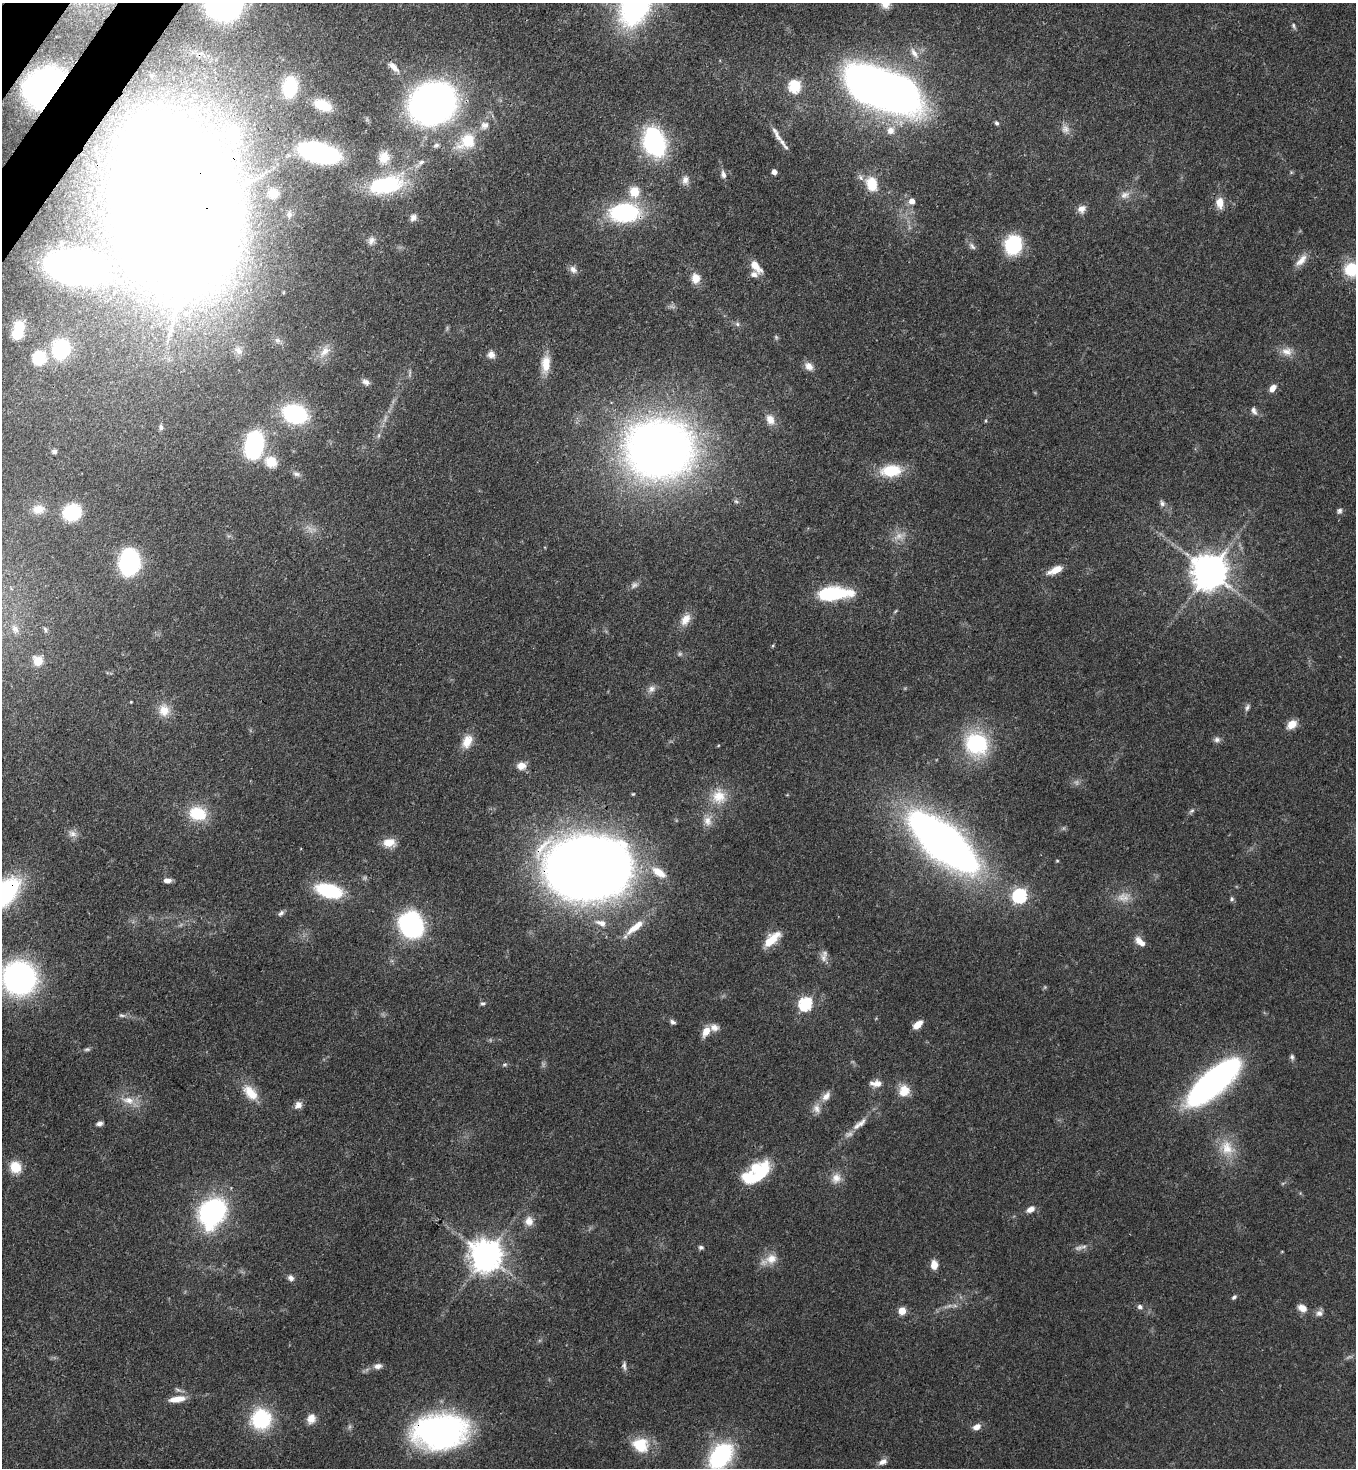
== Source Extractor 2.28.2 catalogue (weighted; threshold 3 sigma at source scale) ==
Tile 11 of 4 x 4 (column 3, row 3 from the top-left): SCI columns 2932-4285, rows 1524-2989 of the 6002 x 5979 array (HDU 1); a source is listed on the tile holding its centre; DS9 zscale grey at full resolution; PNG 1358 x 1470 px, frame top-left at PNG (2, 3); no overlay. Shown black and unused: <1% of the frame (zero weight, under 3 of 4 exposures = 7% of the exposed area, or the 3 px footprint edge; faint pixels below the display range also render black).
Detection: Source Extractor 2.28.2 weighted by HDU 2 'WHT'; one run over the whole footprint, this tile lists its part. Background 0.0889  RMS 0.0039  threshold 0.0176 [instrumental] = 3 sigma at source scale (4.5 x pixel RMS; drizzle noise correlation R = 1.50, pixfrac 1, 0.05/0.05 arcsec/px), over >= 5 px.
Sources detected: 177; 7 too faint to see at this stretch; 4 inside a brighter object's white glare — not listed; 6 inside a brighter listed object's ellipse — not listed separately; the other 160 listed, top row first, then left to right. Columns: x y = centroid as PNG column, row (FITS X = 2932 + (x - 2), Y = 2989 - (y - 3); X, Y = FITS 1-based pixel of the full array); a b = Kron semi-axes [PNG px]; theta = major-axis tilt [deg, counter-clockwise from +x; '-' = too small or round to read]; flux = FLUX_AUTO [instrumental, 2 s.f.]
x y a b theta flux
885 4 12 11 - 3.8
1294 26 9 5 -66 0.88
914 53 17 7 -59 3
393 67 17 7 -43 2.6
795 86 6 6 - 39
45 87 23 18 34 220
290 87 18 12 81 18
883 89 54 26 -22 420
433 103 29 24 30 260
322 105 18 11 -22 8.7
997 123 6 5 - 0.72
1065 129 12 10 -52 2.6
890 130 11 10 - 3.4
777 135 20 7 -62 3.2
467 141 25 18 38 14
654 142 25 18 -71 62
436 145 8 6 19 1.1
319 153 30 13 -15 95
384 157 18 15 79 6.5
421 162 9 6 36 1.5
774 172 4 4 - 2.3
723 174 9 6 -77 1.7
685 180 12 9 88 2.4
872 184 8 7 - 17
386 185 46 22 11 30
634 192 15 14 - 7
273 193 10 10 - 5.1
1125 195 14 9 24 2.9
912 201 6 5 - 3.3
1220 203 15 10 -85 4.3
1082 209 10 9 - 2.5
624 213 34 20 2 41
289 214 9 7 -71 1.4
413 217 10 8 49 1.7
178 219 95 76 82 1600
371 240 10 8 43 1.9
1013 245 13 11 76 38
972 246 12 6 -49 1.5
1301 260 20 9 48 3.8
756 266 18 9 -49 5
74 267 40 20 -10 180
573 269 12 8 -48 2
1352 270 15 14 - 15
695 278 12 10 -86 4.1
737 324 7 5 -23 0.97
17 334 13 12 - 7.8
776 337 7 5 -65 0.65
61 349 15 13 73 46
238 350 13 9 -53 2.9
324 351 18 10 45 4.2
1287 351 16 12 -12 4
491 355 10 9 - 2.4
39 358 11 10 - 23
546 364 23 11 85 7
809 366 12 9 -47 2.9
366 382 10 7 -27 1.7
1272 388 9 6 52 2.6
1254 411 11 6 -61 1.7
295 414 19 14 -15 50
770 419 13 9 -65 4.1
986 421 5 3 - 0.39
161 427 8 6 -75 1.1
254 445 19 12 80 63
659 449 41 35 7 460
54 451 5 5 - 1.1
271 462 17 14 -36 7.5
891 471 25 14 4 14
296 474 11 6 -14 1.4
1162 503 9 7 -65 1.3
38 509 15 11 7 4.3
1339 511 8 6 57 1.1
72 512 12 11 - 31
129 562 15 11 81 96
1055 570 18 7 25 5.1
1209 571 10 10 - 980
634 585 11 7 34 1.6
834 593 33 12 3 29
685 619 18 10 56 4.5
15 629 12 8 -56 2.2
45 629 9 4 -64 0.81
38 661 12 11 - 5.7
652 689 12 8 40 2.2
131 702 4 3 - 0.31
1247 707 10 5 69 1.1
164 710 17 15 -89 5.9
1292 724 12 9 40 4.3
1217 740 9 7 2 1.4
467 741 18 12 65 5.6
976 744 29 27 -41 32
521 766 12 10 2 3.5
719 796 22 19 -71 9.8
1191 811 9 4 27 0.89
198 813 24 18 -11 14
708 821 14 11 -82 3.7
72 834 12 8 -13 2.2
389 842 16 11 2 4.7
943 842 54 22 -40 330
1057 861 4 4 - 0.39
587 868 51 38 -2 740
659 872 21 10 -35 6.5
167 880 8 5 -3 2.4
329 891 24 12 -15 28
1020 896 6 6 - 80
1122 897 17 12 50 4.7
1232 899 6 6 - 0.78
281 913 8 5 44 1.1
601 923 15 7 -18 2.9
411 925 16 14 -61 82
635 927 29 8 39 7.6
772 939 22 9 44 8.3
1139 941 13 9 -76 2.8
824 958 13 8 -74 2.4
19 978 25 23 -52 120
483 1003 7 5 7 0.79
805 1004 6 6 - 55
121 1015 8 5 -7 0.91
673 1022 7 5 -32 1.1
917 1025 10 6 42 4.3
706 1031 12 7 60 4.6
87 1049 9 5 5 0.85
1292 1057 7 5 -81 0.95
505 1065 7 4 9 0.63
1213 1082 55 19 41 140
876 1083 16 8 -2 3
904 1091 12 11 - 6.8
250 1093 23 13 -47 7.7
826 1096 14 9 51 3.1
128 1100 18 10 -13 5.4
298 1105 9 8 - 2.2
817 1109 14 10 -64 2.8
100 1123 8 5 16 1.4
860 1124 28 8 39 4.8
1227 1148 25 18 -54 9.9
15 1167 13 12 - 7.5
758 1176 32 9 40 14
836 1178 15 13 60 3.9
1030 1209 10 7 27 2.6
212 1212 29 22 58 68
529 1221 13 11 -86 3.6
701 1247 6 5 - 0.91
1079 1248 12 7 17 1.7
486 1255 10 10 - 620
770 1259 25 11 25 5.2
934 1265 7 6 - 4.9
291 1278 8 7 - 1.5
1234 1297 6 4 44 0.88
1140 1307 8 6 -14 1.3
1302 1308 11 8 -27 3.3
902 1311 5 5 - 9.1
1319 1313 10 8 15 1.7
624 1365 13 5 -84 1.3
378 1366 11 7 12 2.1
177 1399 20 7 9 5.3
261 1419 22 22 - 27
311 1419 12 10 63 3.6
977 1427 8 6 26 3
439 1432 35 22 4 170
640 1445 21 18 -23 12
721 1456 28 18 53 46
883 1462 11 7 26 2.1
Overlapping masked pixels (flux is a lower limit): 7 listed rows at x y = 45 87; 319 153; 624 213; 178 219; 943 842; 587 868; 439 1432
Isophote crosses this tile's border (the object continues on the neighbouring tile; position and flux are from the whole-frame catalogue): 4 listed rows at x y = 885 4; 1352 270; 19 978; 721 1456